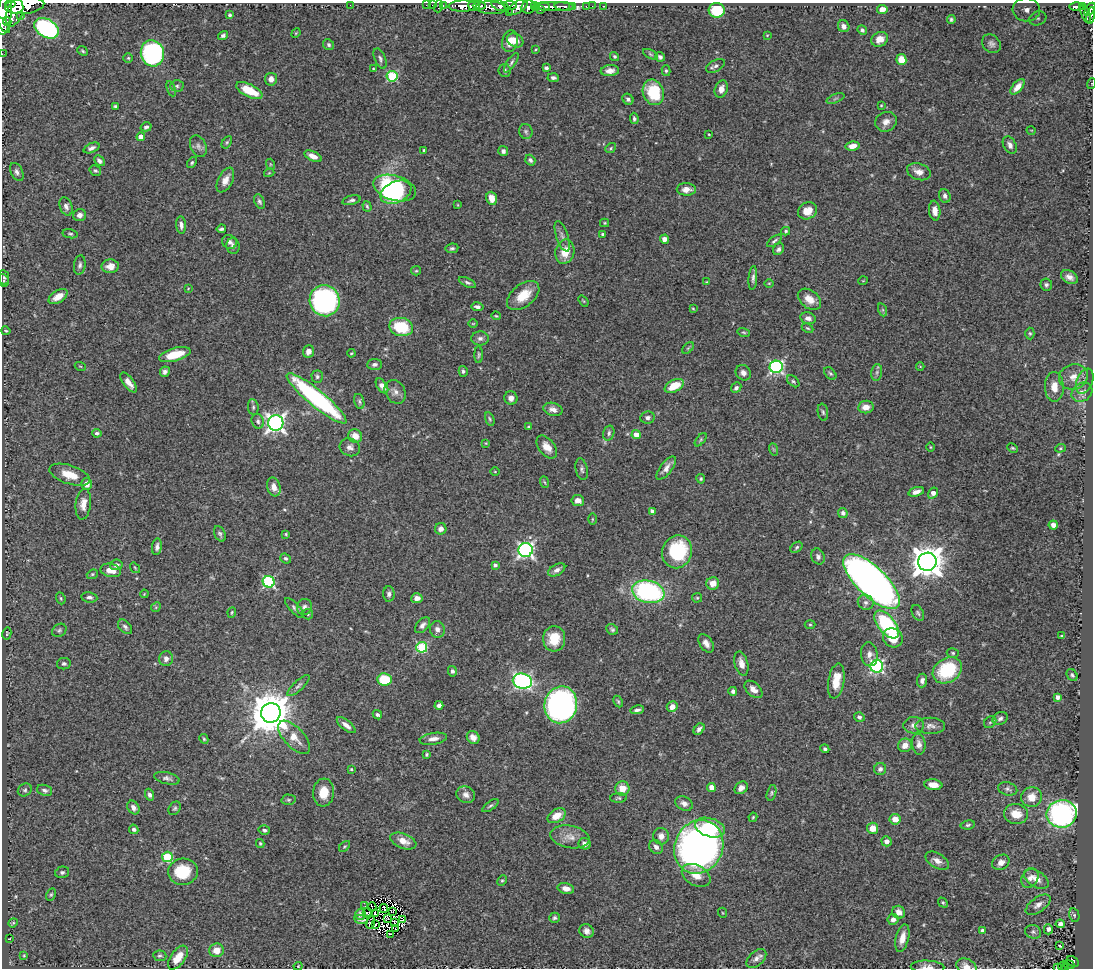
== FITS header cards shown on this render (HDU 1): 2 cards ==
NAXIS1  =                 1091
NAXIS2  =                  966

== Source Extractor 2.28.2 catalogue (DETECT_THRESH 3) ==
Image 1091 x 966 px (HDU 1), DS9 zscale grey, 1 PNG px = 1 image px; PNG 1095 x 970 px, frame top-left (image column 1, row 966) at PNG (2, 3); each listed source drawn as its Kron ellipse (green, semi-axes under 4 px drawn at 4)
Background 1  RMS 0.027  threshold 0.0805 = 3 sigma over >= 5 px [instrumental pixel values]
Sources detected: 415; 5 with non-positive FLUX_AUTO (blend fragments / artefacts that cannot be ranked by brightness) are neither listed nor drawn; the other 410 listed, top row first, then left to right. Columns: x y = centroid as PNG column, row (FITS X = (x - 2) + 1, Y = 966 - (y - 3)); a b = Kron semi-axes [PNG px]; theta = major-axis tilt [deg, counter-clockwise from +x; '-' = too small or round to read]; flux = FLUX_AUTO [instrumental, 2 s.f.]
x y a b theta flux
10 4 5 3 - 510
350 5 2 2 - 16
426 5 2 2 - 13
432 5 2 2 - 15
510 5 7 3 -7 370
25 6 20 8 6 3200
439 6 6 2 72 33
443 6 3 2 - 29
462 6 14 5 1 1500
474 6 5 5 - 620
479 6 6 3 0 570
500 6 9 5 -18 620
544 6 6 3 -8 270
564 6 10 3 -6 270
573 6 3 3 - 280
586 6 3 2 - 9.3
592 6 2 2 - 11
604 6 3 2 - 12
518 7 11 6 33 1100
529 7 7 6 - 1200
535 7 4 3 - 400
554 7 22 4 0 870
1076 7 7 3 0 200
1083 7 4 3 - 260
491 8 15 6 -4 760
882 9 5 4 - 15
1090 9 7 4 57 560
541 10 3 2 - 91
717 10 8 7 - 75
1026 10 14 11 -3 24
509 12 2 2 - 25
14 13 14 8 69 2000
4 14 21 7 83 3300
1086 14 10 3 -72 190
20 15 4 2 - 180
230 15 3 3 - 2.8
1091 16 8 4 80 240
1038 18 9 7 21 6.7
951 19 4 4 - 3
7 21 4 3 - 390
4 25 9 3 -56 550
844 26 6 5 - 9.3
47 28 13 9 -31 290
862 30 5 4 - 3.8
296 33 5 4 - 1.7
223 35 5 4 - 4.8
767 35 3 2 - 1.3
880 39 9 7 28 17
515 40 8 6 -30 12
510 41 11 8 76 17
991 44 10 8 -43 7.2
328 45 6 5 - 4.3
536 49 4 3 - 1.5
83 51 6 4 -41 2.6
152 53 13 11 -73 270
2 54 2 2 - 5.4
650 54 8 4 -28 3.1
614 56 5 4 - 2.5
660 57 5 4 - 4.4
128 58 5 5 - 2.5
380 59 11 5 -68 5.2
901 60 5 5 - 31
511 63 11 3 56 4.3
716 66 10 5 27 5.6
546 68 4 4 - 4.5
373 69 3 2 - 1.6
505 70 6 6 - 3.7
610 71 9 5 5 10
666 71 5 4 - 2.7
392 76 5 5 - 130
553 78 5 4 - 5
271 79 6 6 - 9.5
1091 84 5 3 - 1.6
177 86 7 5 -2 3.7
1018 87 9 5 50 13
171 89 8 4 -67 3.2
721 89 9 6 71 12
249 90 14 6 -26 52
653 92 13 10 -69 73
835 98 9 3 21 3
628 99 6 5 - 5.1
881 105 3 3 - 1.5
115 107 4 3 - 2.9
634 118 6 4 -82 3.9
886 122 11 9 27 11
146 127 5 4 - 4.7
1031 130 5 3 - 1.3
526 131 7 6 - 4.3
709 134 3 2 - 1.8
141 137 4 4 - 15
227 142 7 4 60 2.8
1010 145 9 6 -62 8.5
198 146 11 7 -65 7.5
852 146 7 4 10 12
91 148 8 4 23 6.7
611 148 6 4 39 2.4
424 150 3 3 - 2.8
503 151 5 5 - 5.8
313 156 9 5 -26 13
530 160 5 4 - 4.6
99 161 6 4 -46 6.6
192 163 6 4 51 3
270 164 5 3 - 1.7
95 171 6 5 - 3.1
17 172 10 6 -64 6.9
919 172 12 8 -18 14
269 173 5 3 - 1.6
225 180 13 7 63 14
395 188 22 12 -16 230
686 189 9 6 -1 14
396 192 16 10 24 170
945 196 7 5 -71 6.2
492 198 6 5 - 18
351 200 9 4 16 4.3
259 201 7 4 -64 4.4
458 205 4 2 - 1.3
66 206 9 6 -69 7.4
367 206 5 4 - 2.7
807 211 10 8 27 22
935 211 10 5 -83 14
80 215 6 6 - 7.5
605 223 4 4 - 2.1
181 225 9 5 -84 6.3
221 229 4 3 - 3.8
786 231 4 4 - 2.6
70 234 8 4 -11 2.9
603 234 4 3 - 2.8
562 236 16 6 -72 8
664 239 4 4 - 12
774 241 8 4 38 4.1
230 242 7 7 - 6
233 246 8 6 -79 6.6
452 248 6 5 - 3.5
778 249 6 5 - 5.3
565 252 12 9 79 29
80 265 10 5 81 5.4
110 266 8 7 - 12
416 271 5 4 - 2.3
4 277 7 5 -80 3.9
1069 277 9 6 -29 10
753 278 12 4 86 6
4 281 6 5 - 3.2
863 281 5 3 - 1.3
467 282 9 4 -25 4.5
707 282 3 3 - 1.6
769 283 5 3 - 1.7
1046 285 6 6 - 4.7
188 289 4 2 - 1.2
58 296 10 6 32 20
523 296 19 11 39 39
809 299 13 9 -38 21
325 301 15 15 - 410
583 301 6 3 -52 1.9
477 307 6 4 -10 6.6
693 309 4 3 - 1.8
883 310 7 4 -71 3.3
496 316 5 3 - 1.9
808 318 8 5 -14 8.9
473 324 5 3 - 1.5
401 327 12 9 -13 81
808 328 6 4 -27 2.3
6 331 4 3 - 2.1
744 332 6 4 -18 2.4
1030 333 6 4 -88 2.5
480 338 9 7 1 7
688 348 7 4 45 2.7
308 351 6 5 - 11
351 353 4 3 - 1.7
175 355 16 6 15 38
479 355 8 4 -89 3
374 364 7 5 4 5.3
80 366 5 3 - 1.7
920 366 4 3 - 1.5
776 367 6 6 - 310
463 371 5 4 - 4.1
165 372 5 4 - 6.1
877 372 8 5 84 5
743 373 8 7 - 8.6
830 374 7 5 -47 3.4
317 377 6 6 - 3.7
1073 377 15 12 19 22
793 381 7 4 -41 3
1085 381 13 7 68 11
129 383 12 5 -53 16
382 386 8 5 -55 10
674 386 10 6 27 38
1054 387 15 9 -89 21
736 388 6 4 47 4.6
395 392 12 10 -58 11
1082 392 11 9 37 12
317 398 38 8 -40 320
511 398 7 6 - 9.4
359 401 8 5 -73 3.9
253 407 8 5 -82 3.9
866 407 8 6 7 16
553 409 10 6 -15 9.6
823 412 8 5 -81 3.8
648 418 7 6 - 5.5
490 419 7 4 -69 2.8
258 421 7 6 - 5.2
276 423 8 7 - 750
528 427 3 3 - 1.7
97 433 5 4 - 4.2
609 433 8 5 74 4.4
636 435 4 4 - 16
355 436 7 6 - 19
701 440 8 4 52 2.6
486 443 4 3 - 1.5
350 447 10 8 -24 9.2
547 447 13 8 -51 18
930 447 5 3 - 1.6
1013 448 6 4 -26 2.1
1060 448 5 4 - 2.2
773 449 6 4 -71 2.4
666 468 14 6 52 12
582 469 11 6 -78 4.9
495 472 5 3 - 1.6
70 475 21 9 -18 34
701 479 5 4 - 2.7
544 482 6 3 -69 2.4
87 484 6 5 - 14
274 487 9 6 -74 14
916 492 8 4 19 11
933 493 6 4 56 12
578 501 6 5 - 11
83 504 15 7 84 18
652 511 4 4 - 6.7
843 513 5 4 - 5.2
592 519 6 4 90 2.2
1053 525 4 4 - 7.6
441 529 6 5 - 9.6
220 534 8 5 -65 4.2
286 534 3 2 - 1.7
157 547 8 5 83 5.6
796 547 7 4 41 3.5
526 550 7 7 - 470
677 552 17 15 71 140
818 557 8 6 -68 6.6
286 558 5 4 - 3.9
927 562 9 9 - 3200
116 565 6 5 - 6.2
495 565 4 4 - 5.1
135 568 6 3 -55 2.2
111 570 10 6 -13 19
557 570 9 5 30 7.4
92 574 6 4 22 2.5
871 581 36 14 -44 1200
269 582 6 5 - 210
713 583 6 6 - 18
648 592 16 11 -12 290
144 594 4 3 - 1.6
389 594 7 6 - 6.2
89 597 8 5 -9 5.4
61 598 6 4 -70 2.5
417 598 5 5 - 10
697 598 5 4 - 2.2
866 602 8 7 - 7.1
156 607 5 4 - 2.2
304 607 8 7 - 7.1
294 608 13 5 -47 4.5
232 612 5 3 - 2.2
918 613 8 5 -62 4
308 614 5 5 - 2.8
887 624 16 8 -51 190
423 625 9 5 48 6.7
810 625 5 3 - 2
125 627 8 5 -48 5.1
437 629 8 7 - 8.4
612 629 6 5 - 3.8
59 630 8 6 34 3.8
7 633 6 4 76 2.3
1062 636 3 2 - 1.3
893 638 10 9 - 36
554 639 13 11 86 43
706 643 10 6 -58 11
422 647 5 5 - 150
953 653 6 4 -16 2.8
869 654 12 8 -82 11
166 659 7 7 - 8.3
64 664 7 5 10 4
741 664 12 6 -75 14
877 666 6 6 - 330
947 670 15 12 32 100
452 671 5 4 - 4.8
1072 675 6 5 - 3.5
384 679 7 6 - 63
922 680 7 5 85 7.4
522 681 10 7 -12 460
836 681 18 8 80 34
298 686 14 5 43 6
753 689 11 6 -43 12
733 691 4 4 - 5.6
1058 697 4 4 - 8
618 701 6 4 -63 2.6
439 705 4 4 - 5.7
561 705 18 16 77 630
672 707 5 5 - 13
637 710 7 4 12 5.3
271 713 10 9 - 6800
377 715 5 4 - 3.4
859 717 5 4 - 4.5
1000 718 8 6 26 6.2
990 722 7 5 43 3.3
346 725 11 5 -38 11
914 725 10 8 5 9.3
930 726 15 8 0 11
699 729 6 4 50 5.8
294 737 21 10 -47 25
473 737 7 6 - 12
204 739 5 4 - 2.3
433 739 14 5 9 11
919 744 10 6 -83 9.3
905 745 7 6 - 14
825 749 4 4 - 3.4
426 754 4 4 - 2.6
351 769 4 3 - 2.2
880 769 6 6 - 5.3
167 778 13 5 -13 6.8
933 785 9 5 -6 16
711 787 4 4 - 20
622 788 7 7 - 25
741 788 7 5 41 9.5
1008 789 10 6 -17 5.4
25 790 7 6 - 4
44 790 8 5 -18 5.4
324 792 14 10 84 31
771 793 8 4 73 3.3
150 795 6 4 -71 5.8
466 795 9 8 - 10
1031 797 10 10 - 22
618 798 8 4 1 3.2
288 800 7 5 -1 3.5
684 803 9 6 -25 8.9
490 806 9 4 36 3.7
133 808 7 5 -56 6.9
175 808 7 5 56 3.7
1016 814 12 10 -9 27
1062 814 15 14 - 410
557 816 10 6 31 23
753 817 5 3 - 2.1
895 819 5 5 - 23
968 825 7 4 9 3.4
710 828 15 9 -18 60
873 828 5 5 - 21
134 829 5 4 - 4.2
264 830 6 4 -15 4.8
661 836 8 8 - 13
570 837 20 11 -10 21
403 841 14 7 -22 20
886 841 5 5 - 8.8
260 843 4 3 - 2.5
585 844 6 5 - 7.6
344 846 7 4 44 2.5
656 847 7 6 - 7.9
699 847 27 24 65 1200
167 857 5 5 - 110
937 861 13 7 -31 12
1001 862 9 7 34 9.8
62 872 7 5 15 4.1
183 872 15 13 5 69
696 875 15 10 -28 24
1030 878 10 8 61 10
1036 879 13 8 -32 18
502 881 5 4 - 2.8
566 888 8 5 -13 12
51 894 6 4 62 2.7
943 902 5 4 - 2.2
1038 905 14 7 36 12
365 906 2 2 - 0.51
372 907 4 2 - 1.9
384 908 4 2 - 1.1
393 911 3 2 - 1.2
367 912 4 2 - 0.92
899 912 7 6 - 11
723 913 5 3 - 1.5
360 914 5 5 - 6.2
375 914 4 2 - 1.5
1074 915 7 5 -77 3.1
387 918 3 2 - 2.7
554 918 5 5 - 3.6
361 919 7 3 -20 1.8
893 919 5 5 - 8.9
403 920 3 2 - 0.46
370 922 6 3 72 0.83
395 922 2 2 - 1.6
13 923 4 4 - 2.2
375 924 3 2 - 1.8
1060 924 4 4 - 7.4
396 929 3 2 - 0.42
1048 929 5 4 - 6.5
587 931 7 6 - 7.9
983 931 4 4 - 7.1
1033 932 8 6 -18 5.5
390 934 3 2 - 3
902 938 14 6 76 18
9 939 3 2 - 1.1
1060 946 3 3 - 2.2
217 950 7 7 - 19
24 955 3 3 - 1.7
160 956 6 5 - 3.6
178 958 14 7 54 29
756 959 11 7 42 8.8
1073 962 6 4 -30 170
1069 965 5 3 - 99
298 966 4 3 - 1.8
966 966 10 7 -24 14
1063 966 5 3 - 26
927 967 17 6 -2 12
1057 968 3 2 - 1.3
1065 968 3 2 - 42
At the frame edge (FLAGS 8, measured only in part): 12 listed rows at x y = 10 4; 25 6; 1090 9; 4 14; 1091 16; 4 25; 2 54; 1091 84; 966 966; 927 967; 1057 968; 1065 968
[5 non-positive-flux detections neither listed nor drawn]